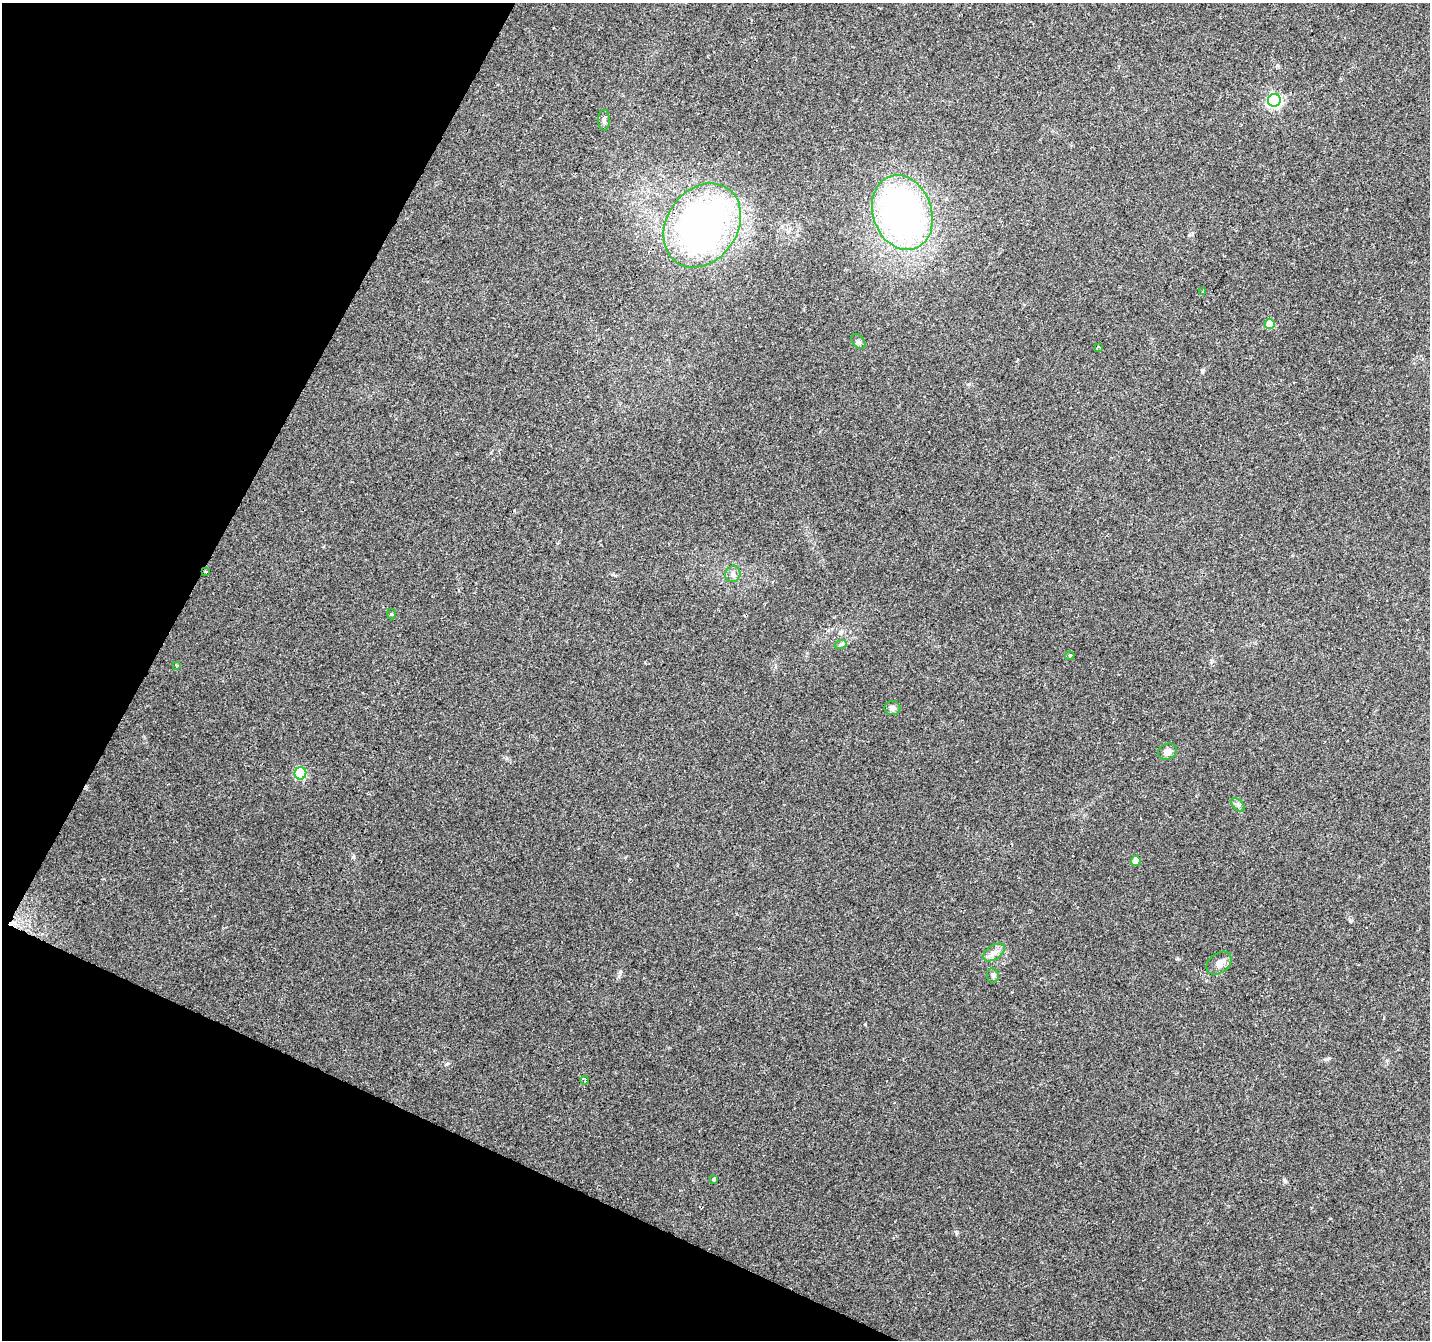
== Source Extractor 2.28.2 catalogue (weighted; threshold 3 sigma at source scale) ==
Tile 9 of 4 x 4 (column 1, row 3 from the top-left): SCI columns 1-1428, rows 1543-2880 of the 5720 x 5825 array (HDU 1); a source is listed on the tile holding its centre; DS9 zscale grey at full resolution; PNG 1432 x 1342 px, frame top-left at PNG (2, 3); each listed source drawn as its Kron ellipse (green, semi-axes under 4 px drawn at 4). Shown black and unused: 22% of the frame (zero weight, under 2 of 3 exposures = <1% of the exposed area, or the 3 px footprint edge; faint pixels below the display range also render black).
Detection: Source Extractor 2.28.2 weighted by HDU 2 'WHT'; one run over the whole footprint, this tile lists its part. Background 0.0704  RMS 0.0063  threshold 0.0286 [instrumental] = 3 sigma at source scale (4.5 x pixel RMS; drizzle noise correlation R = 1.50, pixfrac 1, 0.0396/0.0396 arcsec/px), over >= 5 px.
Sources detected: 24; all 24 listed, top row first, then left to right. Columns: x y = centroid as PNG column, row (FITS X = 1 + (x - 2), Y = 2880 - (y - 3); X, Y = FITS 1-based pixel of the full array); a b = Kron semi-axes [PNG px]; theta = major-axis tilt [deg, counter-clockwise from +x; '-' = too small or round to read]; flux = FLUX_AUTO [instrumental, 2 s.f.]
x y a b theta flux
1274 100 6 6 - 130
604 120 11 5 -90 1.9
902 213 38 29 -71 240
702 225 45 35 55 250
1203 292 3 2 - 0.9
1270 324 5 5 - 14
858 342 8 6 -50 1.5
1098 347 4 3 - 0.94
205 572 3 2 - 0.63
733 574 8 7 - 2.6
392 614 5 3 - 0.6
841 644 6 4 19 0.99
1070 656 4 4 - 0.94
176 665 4 4 - 0.72
892 708 8 7 - 2.1
1167 752 10 8 25 3.7
300 773 6 6 - 61
1238 805 8 4 -45 1.6
1136 861 5 5 - 8.2
994 952 12 7 32 3.8
1219 963 14 10 37 4.7
993 975 7 6 - 1.4
585 1080 4 3 - 1.5
713 1179 4 3 - 0.92
Overlapping masked pixels (flux is a lower limit): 2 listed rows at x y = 702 225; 205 572
Unlisted compact peaks at least as high as the median listed source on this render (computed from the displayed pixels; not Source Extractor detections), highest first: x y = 353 857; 1285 1181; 865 1024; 956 1232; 620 972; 1350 921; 1202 371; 1329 1058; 1177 959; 447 1064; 969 384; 1189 235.